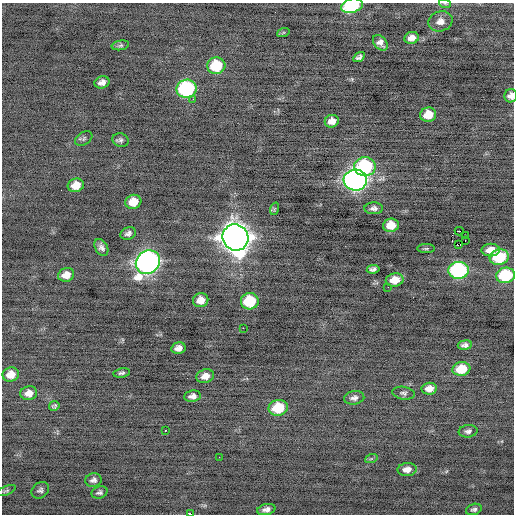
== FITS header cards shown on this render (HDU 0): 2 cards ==
NAXIS1  =                  512 / Axis length
NAXIS2  =                  512 / Axis length

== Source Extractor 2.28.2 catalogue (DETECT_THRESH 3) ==
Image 512 x 512 px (HDU 0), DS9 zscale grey, 1 PNG px = 1 image px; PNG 516 x 516 px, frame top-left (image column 1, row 512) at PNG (2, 3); each listed source drawn as its Kron ellipse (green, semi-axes under 4 px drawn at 4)
Background -0.236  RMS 0.79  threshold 2.36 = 3 sigma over >= 5 px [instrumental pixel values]
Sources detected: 69; all 69 listed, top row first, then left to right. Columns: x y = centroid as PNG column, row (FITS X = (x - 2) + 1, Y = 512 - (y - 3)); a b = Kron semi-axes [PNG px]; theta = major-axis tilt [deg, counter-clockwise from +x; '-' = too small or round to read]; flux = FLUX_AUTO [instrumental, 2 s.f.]
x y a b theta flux
445 4 6 3 -19 61
352 6 11 7 16 3900
440 21 12 10 16 400
283 33 6 4 20 65
412 38 7 6 - 310
380 43 9 6 -49 280
120 45 9 4 11 110
359 57 7 4 30 150
216 66 9 8 - 2200
102 82 8 6 16 280
187 89 10 9 - 7100
511 96 6 6 - 280
193 99 3 2 - 55
428 115 8 7 - 870
332 121 7 6 - 380
84 139 9 6 32 130
121 140 8 7 - 150
365 167 10 9 - 5000
355 180 11 10 - 26000
76 185 8 6 17 680
133 202 8 7 - 760
374 208 9 6 2 190
274 209 6 4 72 59
391 225 8 7 - 800
459 231 4 2 - 1600
128 233 8 6 22 190
465 235 2 2 - 650
235 237 13 12 - 76000
465 240 3 2 - 87
458 245 4 2 - 290
101 247 9 6 -60 220
426 249 9 3 0 80
491 250 9 6 2 660
499 257 10 7 11 2600
148 262 13 11 40 29000
373 269 6 4 8 150
458 270 10 8 6 8000
66 275 8 6 17 500
506 275 9 7 9 3300
395 280 9 6 12 730
388 287 2 2 - 160
201 300 8 7 - 480
250 301 9 8 - 2500
243 328 2 2 - 480
465 345 7 5 7 190
178 348 7 5 13 270
461 369 9 6 9 1400
122 373 8 4 11 130
11 375 8 7 - 590
205 376 9 6 17 380
429 389 7 6 - 400
29 393 8 7 - 380
404 393 11 6 -9 150
192 396 8 5 8 240
354 398 10 7 10 220
54 406 5 4 - 100
278 408 10 8 10 1900
165 430 3 2 - 190
468 431 9 6 8 190
219 457 2 2 - 160
371 459 6 4 19 74
407 469 9 6 8 360
93 480 8 6 13 190
40 490 9 7 41 160
6 491 10 4 21 100
99 492 8 6 18 140
266 509 9 5 13 250
474 509 8 5 16 150
191 514 3 2 - 1100
At the frame edge (FLAGS 8, measured only in part): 4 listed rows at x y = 445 4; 352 6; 511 96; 191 514